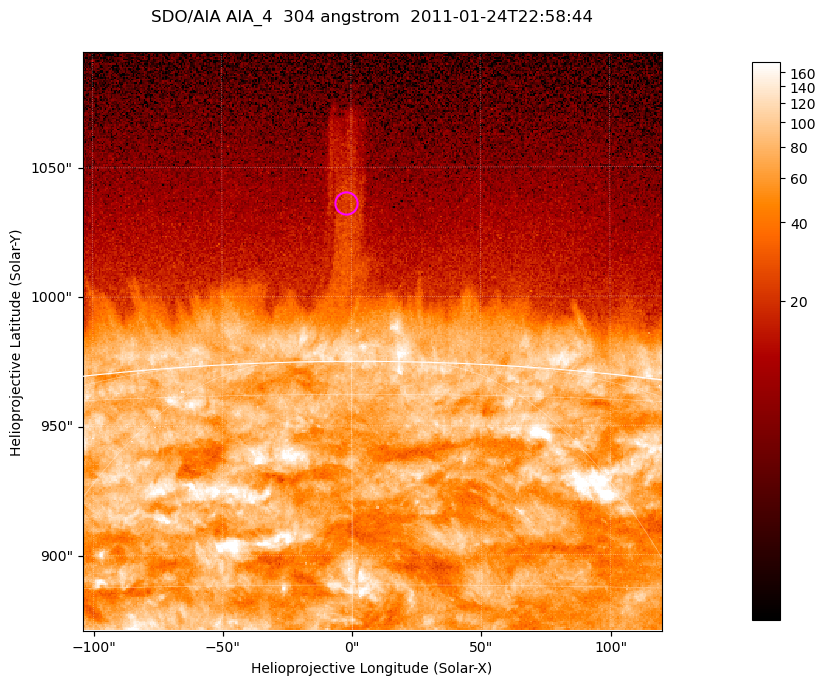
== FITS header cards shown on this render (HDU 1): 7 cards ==
TELESCOP= 'SDO/AIA '           / For AIA: SDO/AIA
INSTRUME= 'AIA_4   '           / For AIA: AIA_ATA1, AIA_ATA2, AIA_ATA3 or AIA_AT
WAVELNTH=                  304 / [angstrom] Wavelength
WAVEUNIT= 'angstrom'           / Wavelength unit: angstrom
DATE-OBS= '2011-01-24T22:58:44.125' / [ISO] Date when observation started; ISO 8
CTYPE1  = 'HPLN-TAN'           / CTYPE1; Typically HPLN
CTYPE2  = 'HPLT-TAN'           / CTYPE2; Typically HPLT

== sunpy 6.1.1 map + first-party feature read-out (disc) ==
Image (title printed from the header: SDO/AIA AIA_4  304 angstrom  2011-01-24T22:58:44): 373 x 373 px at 0.6 arcsec/px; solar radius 975 arcsec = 1625 px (partial field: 0.8% of the solar disc is inside the frame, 46% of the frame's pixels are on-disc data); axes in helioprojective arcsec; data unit not stated in the header (colour bar unlabelled)
Orientation: roll -0.132 deg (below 1 deg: not rotated)
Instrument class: DISC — disc imager (sunpy class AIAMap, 304 A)
Bright regions (active regions / flare kernels): reference = the on-disc median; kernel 3 px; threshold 5 sigma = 128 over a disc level ~71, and >= 1.15x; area >= 139 px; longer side >= 4 px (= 2.4 arcsec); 0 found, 0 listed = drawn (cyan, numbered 1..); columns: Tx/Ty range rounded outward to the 2 arcsec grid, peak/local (2 s.f.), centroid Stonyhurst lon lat
Off-limb structures (1.02-1.3 R_sun): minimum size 69 px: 5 found; the strongest spans PA ~0 deg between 1.03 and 1.1 R_sun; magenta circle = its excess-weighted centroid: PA ~0 deg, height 1.06 R_sun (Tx ~-2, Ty ~1036 arcsec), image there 2.1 x the reference